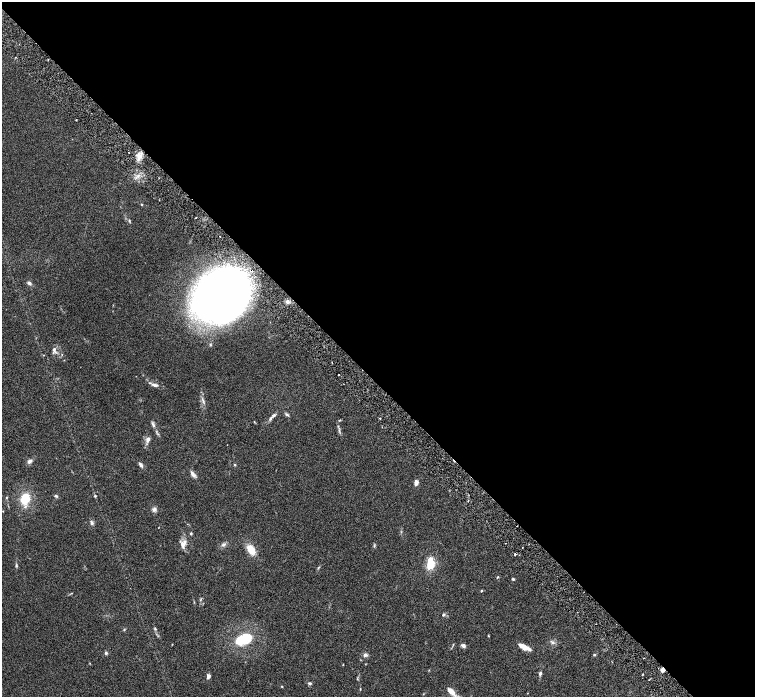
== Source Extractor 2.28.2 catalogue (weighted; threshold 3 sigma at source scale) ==
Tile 8 of 4 x 4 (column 4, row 2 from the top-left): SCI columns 4522-6026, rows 3084-4472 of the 6027 x 6025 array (HDU 1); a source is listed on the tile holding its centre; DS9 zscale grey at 2 x 2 block average (1 PNG px = mean of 2 x 2 image px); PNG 757 x 699 px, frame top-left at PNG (2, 2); no overlay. Shown black and unused: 55% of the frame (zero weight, under 3 of 6 exposures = <1% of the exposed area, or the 3 px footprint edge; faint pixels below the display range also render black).
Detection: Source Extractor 2.28.2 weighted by HDU 2 'WHT'; one run over the whole footprint, this tile lists its part. Background 0.039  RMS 0.0033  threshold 0.0137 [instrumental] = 3 sigma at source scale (4.09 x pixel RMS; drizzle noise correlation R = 1.36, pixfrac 0.8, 0.05/0.05 arcsec/px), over >= 5 px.
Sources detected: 61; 3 inside a brighter listed object's ellipse — not listed separately; the other 58 listed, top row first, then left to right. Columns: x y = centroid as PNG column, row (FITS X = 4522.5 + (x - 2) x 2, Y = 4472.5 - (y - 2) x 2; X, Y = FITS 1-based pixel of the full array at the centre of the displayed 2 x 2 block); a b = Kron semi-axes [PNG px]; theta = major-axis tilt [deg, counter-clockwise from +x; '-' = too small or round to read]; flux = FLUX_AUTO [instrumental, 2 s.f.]
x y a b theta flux
139 157 13 4 71 4.1
141 204 3 3 - 0.41
29 283 5 4 - 1.6
222 294 39 33 43 610
288 302 5 4 - 1.9
54 350 7 4 -70 2.4
339 374 2 2 - 0.59
155 385 8 4 -18 2.3
203 401 10 2 -67 1.7
287 414 6 3 -34 1.2
271 418 6 4 54 1.6
380 418 3 2 - 0.47
254 422 3 2 - 0.41
153 424 8 3 -54 1.7
339 430 4 2 - 0.82
148 440 7 4 75 2.7
29 461 5 4 - 2.4
141 465 7 3 -55 2.1
235 465 3 3 - 0.6
193 474 9 4 -50 2.7
416 483 6 4 86 3.5
56 496 4 4 - 1.1
95 496 3 3 - 0.62
6 497 4 2 - 0.55
25 499 10 8 66 16
154 509 6 5 - 2
3 511 2 2 - 0.3
92 523 6 4 -73 1.5
191 533 4 3 - 0.7
184 542 12 6 39 4.5
223 545 6 4 23 1.8
251 550 13 7 -59 9.2
515 554 2 2 - 1.2
430 564 10 7 57 14
16 566 5 3 - 0.94
498 577 4 2 - 0.55
513 579 4 3 - 0.88
481 591 3 2 - 0.61
443 615 4 3 - 1.1
155 629 5 3 - 0.65
124 630 3 3 - 0.61
488 635 3 2 - 0.43
244 639 18 11 20 21
552 642 6 3 -26 1.5
172 644 3 2 - 0.31
463 646 6 4 -40 1.9
524 647 13 4 -27 7.4
106 653 4 3 - 1.1
365 655 4 4 - 2.1
594 655 4 3 - 0.76
343 665 2 2 - 0.39
663 670 2 2 - 8.9
540 673 5 3 - 1.6
208 676 5 3 - 2.4
309 683 5 3 - 1.2
282 686 3 2 - 0.45
360 689 4 2 - 0.41
451 691 13 5 -45 6.6
Overlapping masked pixels (flux is a lower limit): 2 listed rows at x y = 222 294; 663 670
Diffuse or blended objects may show on this block-average render without a row.